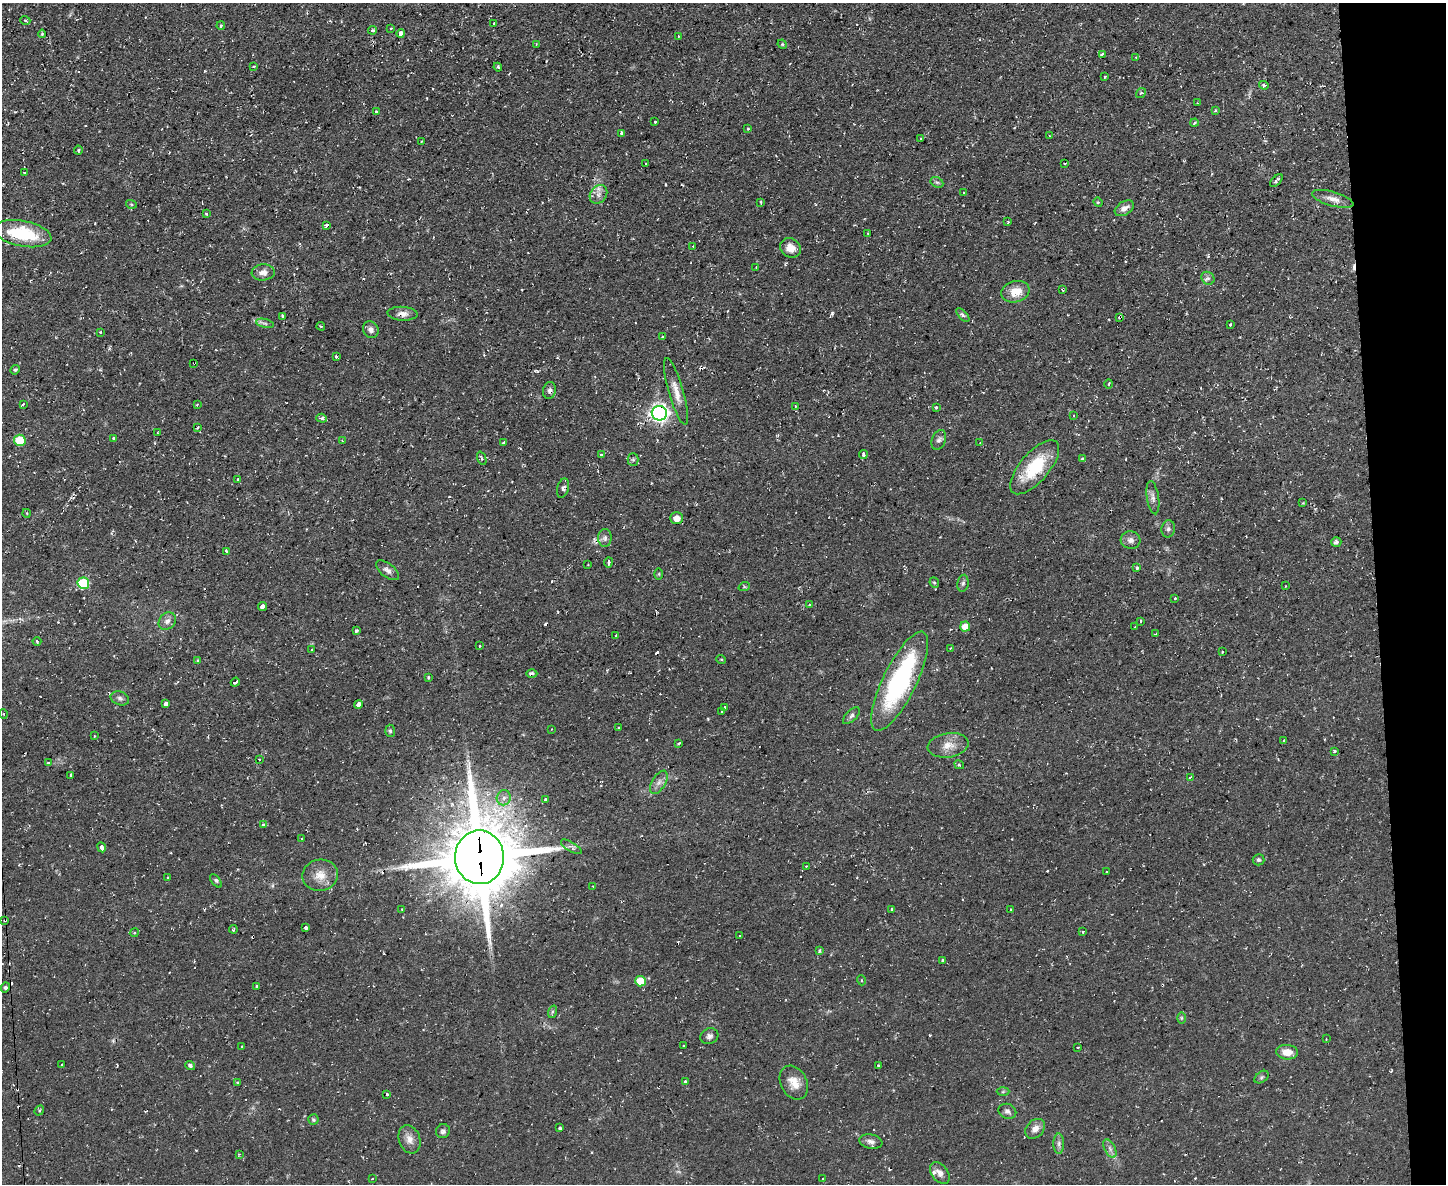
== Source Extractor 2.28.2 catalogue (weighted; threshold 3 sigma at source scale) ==
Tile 9 of 3 x 4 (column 3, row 3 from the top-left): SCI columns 3020-4463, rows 1184-2365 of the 4703 x 4729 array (HDU 1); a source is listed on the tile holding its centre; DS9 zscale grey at full resolution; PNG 1448 x 1186 px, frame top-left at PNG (2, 3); each listed source drawn as its Kron ellipse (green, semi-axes under 4 px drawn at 4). Shown black and unused: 5% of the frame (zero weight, under 2 of 3 exposures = <1% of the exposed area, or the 3 px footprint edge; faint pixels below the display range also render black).
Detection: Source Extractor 2.28.2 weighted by HDU 2 'WHT'; one run over the whole footprint, this tile lists its part. Background 0.0596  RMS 0.0061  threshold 0.0276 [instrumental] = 3 sigma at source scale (4.5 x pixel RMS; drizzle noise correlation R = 1.50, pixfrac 1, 0.05/0.05 arcsec/px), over >= 5 px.
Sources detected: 249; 1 inside a brighter object's white glare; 35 cosmic-ray / hot-pixel residue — neither listed nor drawn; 1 inside a brighter listed object's ellipse — not listed separately; the other 212 listed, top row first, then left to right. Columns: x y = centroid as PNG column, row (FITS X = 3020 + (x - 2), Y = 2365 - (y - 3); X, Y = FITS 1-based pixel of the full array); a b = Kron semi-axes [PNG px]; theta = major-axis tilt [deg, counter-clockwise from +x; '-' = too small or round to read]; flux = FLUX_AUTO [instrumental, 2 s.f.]
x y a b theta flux
25 20 5 3 - 0.7
494 23 3 2 - 0.86
221 26 4 3 - 0.77
391 28 4 3 - 0.56
372 30 4 4 - 1.4
401 33 4 3 - 11
42 34 4 4 - 0.82
678 36 3 2 - 0.8
536 44 3 3 - 0.45
782 44 5 4 - 0.69
1102 54 3 3 - 1.1
1136 57 4 4 - 0.57
254 66 3 3 - 0.91
498 67 4 3 - 0.91
1104 77 3 2 - 0.71
1264 85 5 4 - 1.1
1141 93 5 4 - 0.95
1197 103 3 3 - 0.36
1215 110 4 3 - 0.79
376 112 4 3 - 0.8
655 122 3 2 - 0.73
1194 123 4 3 - 0.77
748 129 3 3 - 0.95
621 133 3 3 - 1.6
1049 136 3 3 - 0.64
921 139 3 3 - 0.97
421 141 3 2 - 0.56
78 150 4 4 - 0.74
646 164 3 2 - 0.62
1065 164 3 2 - 0.58
24 172 3 3 - 1
1276 181 8 3 49 1.3
937 182 7 5 -27 1.2
963 192 3 3 - 0.65
598 194 10 8 53 3.2
1333 199 21 7 -16 4.9
761 202 3 2 - 0.75
1098 202 5 4 - 0.79
131 204 5 3 - 0.61
1124 208 10 6 32 3.5
206 214 4 3 - 0.64
1008 222 3 2 - 0.57
326 225 4 3 - 2
868 233 3 2 - 0.51
23 234 29 12 -11 35
693 246 2 2 - 0.58
790 248 11 9 -32 5.5
756 267 2 2 - 0.57
263 272 11 8 4 3.8
1208 278 7 6 - 1.7
1063 289 3 3 - 1.5
1015 292 14 10 17 10
403 314 15 7 -3 3.8
963 315 8 4 -46 1.4
282 316 3 3 - 1.7
1120 317 4 3 - 2.1
265 323 9 3 -13 1.3
1230 325 3 3 - 0.97
321 326 4 3 - 0.88
371 330 8 7 - 2.5
100 332 3 3 - 1.1
662 337 3 3 - 0.6
336 356 3 3 - 1.3
194 363 2 2 - 0.5
15 370 5 4 - 0.86
1109 384 5 3 - 0.64
549 390 8 6 77 2.2
676 392 34 7 -74 7.2
23 404 3 3 - 0.89
197 404 4 2 - 0.64
795 406 4 3 - 0.61
936 407 3 3 - 0.61
659 413 7 7 - 240
1073 416 3 2 - 0.44
322 418 5 4 - 1.1
197 428 3 2 - 0.85
157 433 3 2 - 0.67
113 438 4 4 - 0.89
20 440 6 5 - 23
939 440 10 7 69 2.1
342 441 3 3 - 1
503 443 4 3 - 2.3
980 443 3 2 - 0.44
601 454 3 3 - 0.67
863 454 4 3 - 2.9
482 458 7 4 -69 0.94
1082 459 4 2 - 0.46
633 460 6 5 - 0.99
1035 467 33 14 49 30
238 479 4 3 - 0.77
563 488 10 5 75 1.5
1153 498 17 6 -82 2.8
1303 503 3 3 - 0.48
26 513 4 3 - 0.55
677 518 6 6 - 5.5
1168 529 9 6 78 1.9
605 538 9 6 88 2.1
1131 540 10 8 -13 3.1
1336 542 5 5 - 1.7
227 551 4 3 - 1.2
608 562 5 3 - 2.2
588 565 2 2 - 0.47
1137 568 3 3 - 1.1
387 570 13 6 -37 2.8
659 574 6 4 89 0.69
83 583 6 5 - 37
934 583 5 4 - 0.86
963 583 8 5 80 1.4
1285 586 3 2 - 0.36
744 587 6 4 18 0.88
1175 598 3 2 - 0.59
810 605 4 4 - 1.2
262 606 4 4 - 3.8
167 621 10 7 45 3
1140 621 3 3 - 1.7
965 627 5 5 - 7
1135 627 2 2 - 0.42
356 630 4 3 - 1.4
1156 634 3 2 - 0.85
616 635 3 2 - 0.5
37 641 4 3 - 0.92
479 646 3 3 - 1.9
950 649 3 2 - 0.44
311 650 3 2 - 1.1
1222 652 2 2 - 0.49
721 659 5 3 - 0.57
198 661 4 3 - 0.86
532 674 5 4 - 1.7
428 677 3 3 - 0.99
900 681 55 16 64 91
235 682 5 3 - 3.9
120 698 9 6 -21 1.9
166 704 4 3 - 13
358 704 4 3 - 3.9
724 707 4 3 - 1.2
722 711 3 2 - 0.51
4 714 5 3 - 0.63
851 716 10 5 44 1.8
619 728 3 3 - 0.89
552 729 3 2 - 0.35
390 731 6 5 - 1.1
94 736 2 2 - 0.54
1284 741 3 3 - 0.98
678 743 3 3 - 2.3
948 745 20 12 9 7.6
1334 751 3 3 - 3.3
259 759 3 2 - 0.45
49 763 4 3 - 4.4
959 765 5 3 - 0.9
71 775 4 3 - 1.8
1190 777 4 3 - 1.2
659 782 13 7 58 3.3
504 798 8 7 - 2.6
546 799 4 3 - 0.73
264 825 4 3 - 7.1
301 839 3 2 - 0.48
102 847 5 3 - 6
571 847 12 4 -31 1.7
479 857 27 24 -88 5900
1258 860 6 5 - 1.2
806 866 3 2 - 0.59
1106 872 3 2 - 0.5
320 875 18 15 11 8.9
168 877 3 2 - 0.64
216 881 8 4 -52 1.3
593 887 2 2 - 0.42
402 909 2 2 - 0.52
891 909 3 3 - 1.6
1010 909 3 3 - 2
5 920 3 3 - 2.4
306 928 4 3 - 2.2
233 929 4 2 - 0.84
1083 932 3 3 - 0.6
134 933 4 3 - 0.58
740 935 3 2 - 0.47
819 951 4 3 - 1
943 960 3 3 - 7.6
861 980 5 3 - 0.63
641 981 5 5 - 15
257 986 3 3 - 1.6
5 988 5 4 - 1.3
552 1012 6 4 72 1
1181 1018 6 4 -90 0.81
709 1036 9 8 - 2.2
1326 1039 3 2 - 0.38
242 1046 3 3 - 0.73
683 1046 3 3 - 0.84
1078 1047 3 2 - 0.81
1287 1052 11 7 -4 6.7
62 1065 3 2 - 0.62
878 1065 3 2 - 0.74
190 1066 5 4 - 1.6
1262 1077 8 5 37 1.2
685 1081 3 3 - 2.2
237 1083 4 4 - 0.88
794 1083 18 13 -62 8
1003 1092 6 4 2 0.88
387 1094 3 3 - 0.93
39 1110 5 4 - 0.8
1007 1111 9 7 -23 2.2
313 1120 5 5 - 1.2
560 1128 4 3 - 2.3
1035 1129 11 8 47 3.9
443 1131 7 6 - 1.8
409 1139 14 10 -71 4.8
871 1142 11 7 -10 2.9
1059 1144 10 5 -90 2.1
1110 1149 10 5 -63 2.3
239 1154 3 3 - 0.57
940 1173 12 8 -53 3.7
823 1178 3 3 - 0.87
372 1179 2 2 - 0.59
Overlapping masked pixels (flux is a lower limit): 9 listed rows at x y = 1063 289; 403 314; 1120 317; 194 363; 659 413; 532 674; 479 857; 5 920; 5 988